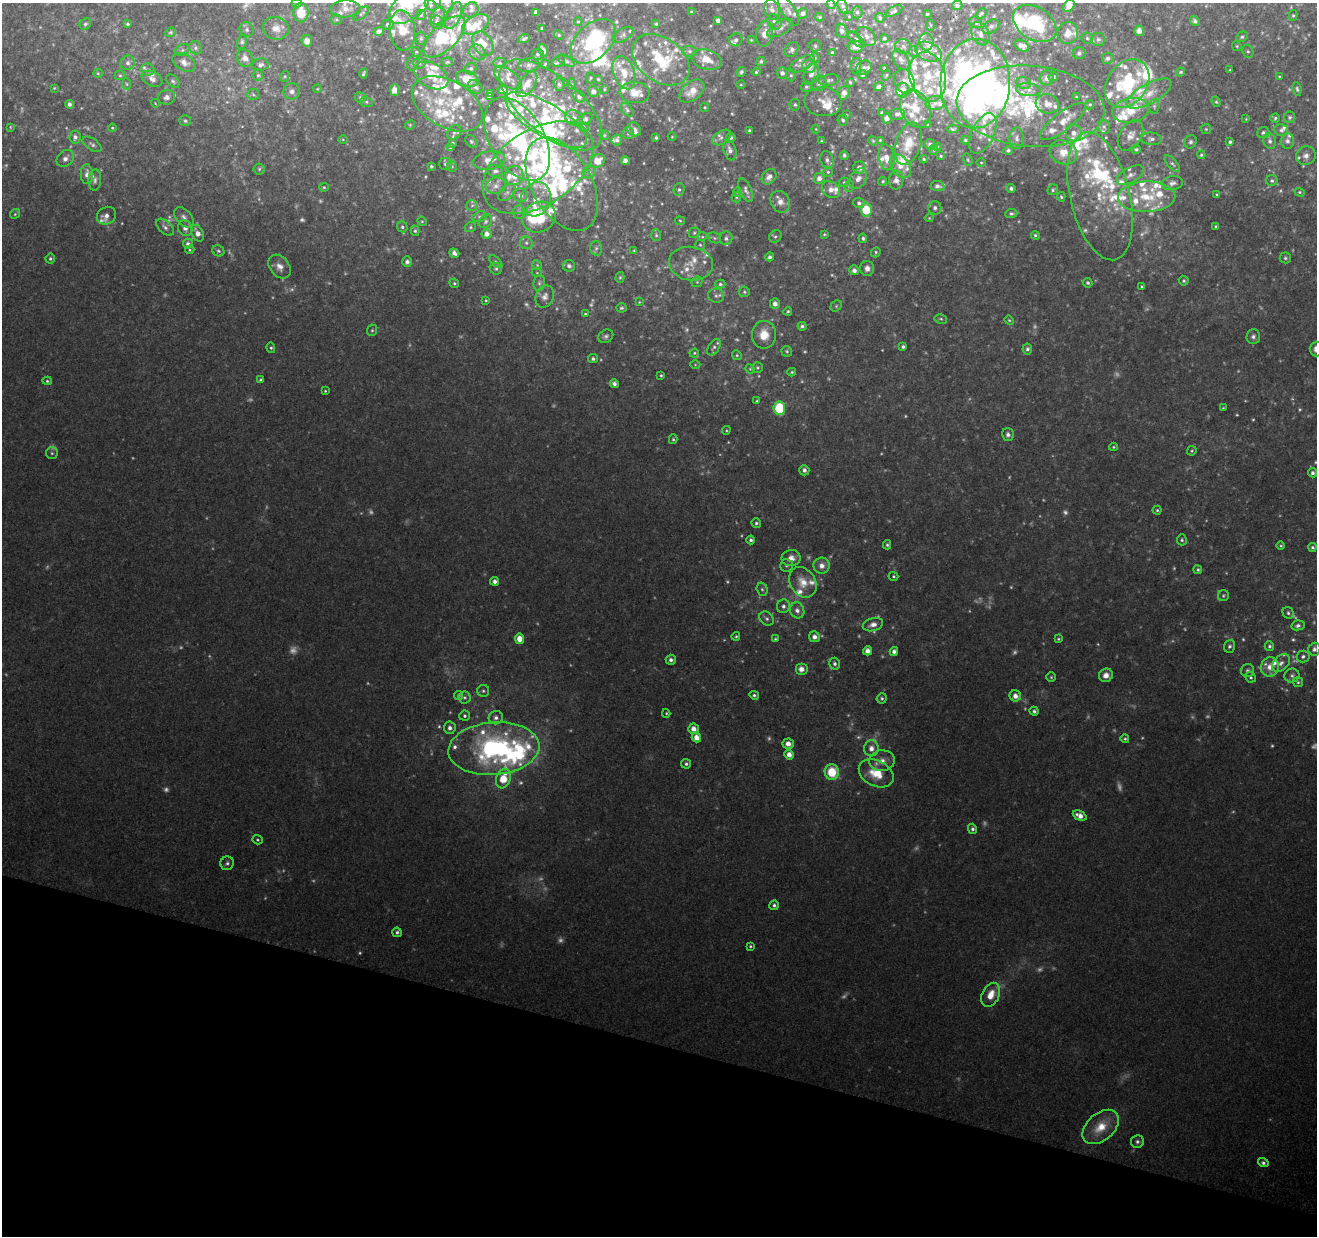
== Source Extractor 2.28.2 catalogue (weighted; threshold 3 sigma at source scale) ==
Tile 15 of 4 x 4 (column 3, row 4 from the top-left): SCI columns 2631-3945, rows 219-1452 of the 5268 x 5437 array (HDU 1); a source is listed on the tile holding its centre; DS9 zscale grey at full resolution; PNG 1319 x 1238 px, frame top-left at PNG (2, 3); each listed source drawn as its Kron ellipse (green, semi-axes under 4 px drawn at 4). Shown black and unused: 16% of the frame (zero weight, under 2 of 3 exposures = <1% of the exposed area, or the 3 px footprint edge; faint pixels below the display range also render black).
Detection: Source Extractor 2.28.2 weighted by HDU 2 'WHT'; one run over the whole footprint, this tile lists its part. Background 0.249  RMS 0.013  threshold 0.0578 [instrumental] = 3 sigma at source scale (4.5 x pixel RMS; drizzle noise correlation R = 1.50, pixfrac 1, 0.0396/0.0396 arcsec/px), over >= 5 px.
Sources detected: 820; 113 too faint to see at this stretch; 5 inside a brighter object's white glare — neither listed nor drawn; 193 inside a brighter listed object's ellipse — not listed separately; of the other 509, all 500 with FLUX_AUTO >= 1.06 (the completeness limit of this list) listed and drawn (9 fainter detections not listed), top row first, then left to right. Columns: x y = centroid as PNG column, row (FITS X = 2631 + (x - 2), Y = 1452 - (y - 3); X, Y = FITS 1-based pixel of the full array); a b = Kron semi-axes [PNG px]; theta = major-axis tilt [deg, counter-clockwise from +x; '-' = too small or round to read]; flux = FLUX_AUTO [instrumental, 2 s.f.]
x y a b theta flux
297 3 5 4 - 2
447 3 9 6 -81 4.6
410 5 24 13 41 41
431 5 7 4 -38 2.4
831 5 4 3 - 1.1
957 5 5 4 - 3.9
843 6 7 5 -69 3.1
1069 6 7 5 51 16
345 9 15 8 2 9.4
471 10 8 7 - 3.9
772 10 10 7 -75 7.1
789 11 17 6 -59 8.1
894 11 9 4 28 3.5
536 12 4 4 - 5.3
692 12 3 3 - 1.3
857 12 6 5 - 3.2
301 13 9 7 88 24
803 13 5 5 - 5.1
361 14 9 4 41 2.5
927 14 3 3 - 1.6
981 14 6 3 47 2.3
421 15 5 5 - 1.9
1293 15 5 4 - 1.8
438 16 9 6 62 4.4
453 16 14 7 65 8.6
849 16 4 3 - 1.1
820 17 4 4 - 1.4
880 18 5 4 - 2.9
336 19 5 5 - 2
718 20 4 4 - 6.3
1195 21 5 4 - 3
437 22 7 6 - 4.9
578 22 4 4 - 1.6
774 22 8 6 -55 4.3
976 22 7 5 -29 3.8
1035 23 23 16 -33 64
85 24 6 5 - 2.6
127 24 3 3 - 1.9
475 24 14 8 28 17
656 24 3 3 - 1.3
388 25 6 5 - 3.2
931 25 5 3 - 1.5
991 27 9 6 36 4.6
276 28 13 11 -14 13
542 28 3 3 - 1.5
780 28 14 6 30 7.8
247 30 7 6 - 4
402 30 20 12 -84 30
379 31 5 4 - 4.5
842 31 7 5 -66 5.5
1139 31 5 5 - 5.4
170 32 6 4 21 1.8
1068 33 11 10 - 12
765 34 13 8 81 8.2
980 34 12 8 -63 7.8
559 35 5 4 - 1.8
623 35 12 6 32 4.8
867 36 11 7 -45 5.9
445 37 26 12 45 51
1242 37 6 5 - 2.8
421 38 6 5 - 2.5
885 38 4 4 - 2.7
1087 38 5 5 - 2.2
524 39 6 3 23 2.5
856 39 10 5 -44 3.5
1098 39 6 6 - 3.7
736 40 7 6 - 3.1
751 40 4 4 - 1.3
307 41 6 5 - 8.8
593 41 27 17 43 140
242 42 7 5 77 3
926 42 8 7 - 7.2
483 44 13 9 -57 19
815 46 6 5 - 2.6
903 46 8 7 - 4.2
1022 46 8 5 -29 8.5
1237 46 5 4 - 1.7
855 47 8 6 -4 9.2
196 48 7 6 - 3.2
182 50 7 6 - 3.5
543 50 6 4 -64 6.2
792 50 8 6 54 4
690 51 7 5 -3 3.5
1248 51 6 5 - 2.7
416 52 5 4 - 1.6
477 52 8 7 - 5.3
832 52 4 3 - 1.6
914 52 6 3 -72 1.5
929 52 14 9 -22 12
1079 53 6 6 - 4.4
538 54 6 5 - 2.8
245 58 9 7 -56 9.3
815 58 5 5 - 1.8
1108 58 6 5 - 4.3
661 60 32 22 -36 77
707 60 15 10 -15 21
901 60 11 7 -59 5.7
559 61 7 5 34 2.7
566 61 9 5 -32 3.2
761 61 4 4 - 2.7
184 62 13 8 -32 9
447 62 5 4 - 1.9
128 63 7 7 - 4.7
413 63 7 5 73 2.9
419 63 6 5 - 3
500 63 6 5 - 2.5
545 64 4 3 - 1.5
802 64 14 6 28 6.6
260 65 8 6 9 4.5
528 65 10 6 9 5.5
809 66 7 6 - 10
856 66 8 5 89 3
864 68 8 7 - 3.4
884 68 3 3 - 1.6
471 69 6 5 - 3.1
147 70 7 6 - 3.6
1230 70 3 3 - 1.3
741 72 5 4 - 2.7
756 72 4 3 - 1.9
1181 72 4 3 - 1.7
98 73 5 4 - 1.5
363 73 5 3 - 2.1
624 73 17 10 -70 20
782 73 5 5 - 4.8
811 74 11 7 73 7.1
120 75 5 5 - 1.9
258 75 6 5 - 2.5
431 75 18 12 -30 25
791 75 6 5 - 2.4
863 75 4 4 - 2.2
886 75 5 4 - 1.5
285 76 5 3 - 1.4
1279 76 4 3 - 1.2
928 77 25 18 -76 49
1053 77 4 4 - 3.8
508 78 15 8 -37 9.5
591 78 5 3 - 1.5
1046 78 7 6 - 6.4
152 79 11 7 -29 6.2
467 79 11 7 -19 18
598 79 4 3 - 1.6
829 80 10 5 9 4.1
173 81 8 5 -44 2.9
904 81 12 9 -70 11
850 82 4 3 - 2.1
819 83 8 7 - 4.3
1023 83 7 6 - 3.6
127 84 6 4 -87 2
527 84 15 7 55 16
559 84 6 5 - 3.2
572 84 6 4 -88 2
975 84 45 35 87 850
1127 84 26 20 53 98
741 85 5 3 - 1.2
475 87 8 6 -39 3.8
806 87 5 5 - 2.5
878 87 5 3 - 4.1
54 88 3 2 - 1.1
317 89 4 3 - 1.1
604 89 4 3 - 1.4
1297 89 7 4 -80 2.8
395 90 6 4 -90 12
503 90 5 4 - 5.3
903 90 7 6 - 11
1028 90 12 6 -4 7.3
292 91 8 8 - 6.5
593 91 5 5 - 5.5
692 91 14 9 39 19
490 93 4 3 - 1.9
635 93 15 10 -4 14
844 93 7 6 - 10
253 94 6 5 - 2.6
1149 94 25 10 29 21
167 97 8 7 - 6.1
360 97 5 5 - 2.2
489 97 4 4 - 2.8
579 97 6 5 - 4.3
1076 97 4 3 - 1.4
366 102 6 5 - 2.3
823 102 19 14 -6 16
1216 102 5 4 - 1.8
155 103 4 3 - 1.1
935 103 9 7 8 6.6
69 104 4 4 - 4.5
447 104 38 23 -29 54
1047 104 12 9 -16 11
551 105 62 28 -39 120
795 105 6 5 - 2.4
1090 105 5 4 - 1.6
1031 106 74 40 -5 200
1154 106 7 5 84 2.9
705 107 4 4 - 1.8
915 109 20 14 -67 26
627 110 8 5 -45 2.5
1131 110 18 12 10 30
882 112 4 3 - 2
897 114 8 5 10 4.6
846 115 3 2 - 1.3
1290 117 5 5 - 2.9
574 118 9 7 -36 5.4
887 118 5 5 - 9.1
1275 118 4 4 - 2.2
585 119 8 5 27 3.8
1246 119 4 3 - 1.2
546 120 46 16 -31 97
843 120 6 5 - 2.9
185 121 6 5 - 2.7
1063 122 28 9 38 18
927 124 3 2 - 1.2
410 125 5 4 - 1.6
10 127 4 4 - 1.3
583 127 6 4 -22 1.9
1104 127 7 5 -74 3.6
112 128 4 4 - 1.5
634 129 7 6 - 7.3
816 129 4 4 - 1.2
953 129 6 3 6 2.3
1206 129 5 5 - 1.7
749 130 3 3 - 1.7
1281 130 7 6 - 4.2
454 132 8 6 48 3.4
628 133 6 6 - 2.8
983 133 22 11 65 18
1074 133 9 8 - 8.8
1263 133 6 5 - 3.6
604 135 5 4 - 2
1130 135 16 11 58 11
75 137 6 5 - 4.7
672 137 4 4 - 1.2
721 137 10 6 33 4.7
656 138 3 3 - 2.1
731 138 5 4 - 2.7
1017 138 11 7 -88 5.9
517 139 45 27 -60 200
1151 139 10 6 -5 5.3
343 140 5 3 - 1.2
617 140 6 5 - 4.3
880 140 3 3 - 1.5
965 140 4 3 - 2
471 141 7 5 -50 2.1
821 141 4 3 - 1.3
873 141 5 4 - 1.6
1270 141 8 6 -77 4.6
1287 141 8 6 85 5.2
1191 142 7 6 - 3.7
1230 142 4 3 - 2.9
452 143 3 3 - 2.7
92 144 11 5 -34 4
908 144 22 12 72 29
930 144 5 5 - 4.1
937 146 3 3 - 1.3
451 147 4 3 - 2.9
1136 149 5 4 - 2.3
730 150 10 6 -73 6.6
934 150 5 4 - 1.7
1008 150 5 4 - 2.9
1063 152 14 11 -25 25
844 155 4 4 - 3.3
1201 155 4 3 - 1.8
941 156 3 3 - 1.6
1306 156 10 9 - 7.5
886 157 13 8 -80 12
65 159 9 7 43 6.9
924 159 4 3 - 1.6
489 160 16 9 11 12
827 160 9 6 -75 5.1
968 160 6 4 -71 1.8
597 161 7 6 - 22
625 161 4 4 - 6.9
981 163 4 3 - 1.2
445 164 6 6 - 3
1172 164 10 4 -49 3.7
431 166 3 3 - 2.3
452 166 6 4 -69 2
900 166 13 9 -52 14
538 168 61 38 34 210
859 168 6 6 - 9.6
259 169 5 5 - 2.3
495 171 8 5 -11 3.9
589 172 7 5 40 4
828 172 4 4 - 2
87 174 10 6 -86 8.4
1130 175 15 7 28 9
514 176 10 9 - 15
769 177 8 6 49 7.8
819 178 5 5 - 6.9
858 179 11 7 56 10
95 180 10 6 86 4.7
896 180 9 7 87 8.4
883 181 4 4 - 2
1272 181 5 5 - 2.7
844 182 5 5 - 1.7
1172 183 11 7 11 5.6
562 184 51 30 -61 150
496 186 10 8 16 8.4
849 186 5 5 - 2.2
937 186 7 5 -6 5.8
324 187 5 4 - 1.8
1011 188 4 4 - 3.5
679 189 6 5 - 3.2
746 190 12 6 -68 4.9
831 190 10 7 -35 10
1053 190 5 5 - 2.6
737 192 4 4 - 1.7
1300 192 5 4 - 1.9
507 193 10 6 44 5.1
1217 194 3 3 - 1.4
520 195 7 6 - 6.1
1100 196 65 30 -77 110
736 197 5 4 - 1.8
1061 197 5 4 - 2.1
1147 197 28 15 1 49
536 199 17 14 66 24
780 202 11 9 -62 10
859 203 5 5 - 3.5
472 205 6 5 - 2.9
935 208 6 6 - 4
866 210 7 6 - 40
519 212 7 6 - 3.2
1011 213 6 4 5 3.1
15 214 5 4 - 1.8
106 216 10 8 32 7.7
184 217 12 7 -50 6.2
479 217 7 5 20 2.7
539 217 17 15 29 58
929 218 4 4 - 1.4
422 221 5 4 - 1.6
486 221 7 5 48 3.2
680 221 5 4 - 1.6
1216 226 4 3 - 1.5
165 227 10 6 -43 4.7
402 227 5 5 - 2.8
470 227 6 5 - 2.1
185 228 8 7 - 6.2
415 231 5 4 - 2
197 233 9 5 -63 10
694 233 6 5 - 2.2
486 234 5 5 - 7.8
824 234 4 3 - 1.5
656 235 6 5 - 2.3
1035 235 4 4 - 2.3
775 236 7 5 41 2.9
702 237 5 3 - 1.4
714 238 7 5 -22 2.5
726 238 7 6 - 4.4
863 238 5 4 - 2.7
526 243 6 6 - 3.5
188 244 5 5 - 4.1
700 245 5 5 - 2
596 248 7 6 - 3.3
190 250 4 4 - 1.5
634 250 4 3 - 1.3
218 251 6 5 - 2.6
876 252 5 4 - 2
454 253 5 4 - 4.8
770 257 4 4 - 3.4
1285 258 5 5 - 2.7
50 259 5 5 - 2.4
407 262 5 5 - 4.3
496 262 8 4 -43 2.5
691 264 22 16 -8 22
537 265 5 4 - 1.5
279 266 13 9 -50 11
569 266 6 5 - 3.8
867 268 7 7 - 6.8
496 269 6 5 - 2.6
854 270 5 5 - 5.1
537 273 5 3 - 1.3
620 277 5 4 - 1.7
1184 281 5 4 - 2.2
697 282 6 5 - 2
454 283 5 4 - 2.1
539 283 8 5 81 3.2
1088 283 5 4 - 2.7
720 284 5 4 - 2.4
1142 287 3 3 - 1.8
744 292 5 5 - 2.3
716 296 8 7 - 4.2
545 297 11 9 68 7.9
486 300 4 3 - 1.6
639 302 4 4 - 1.2
775 304 5 5 - 6.9
836 306 6 5 - 2.1
621 308 5 5 - 2.2
788 311 4 4 - 1.9
585 314 3 3 - 1.5
941 319 6 4 -12 2.1
1009 320 5 4 - 1.5
802 326 4 4 - 3.3
372 330 6 5 - 2.3
764 335 14 12 -89 21
606 336 8 6 35 3.8
1253 337 7 6 - 4.3
714 347 9 5 57 3.8
903 347 4 3 - 3.1
271 348 5 4 - 2.1
1027 349 5 5 - 3.3
1316 349 7 6 - 10
787 351 5 5 - 2.3
694 353 5 4 - 1.6
737 355 5 4 - 1.7
593 359 5 4 - 3
695 365 5 3 - 1.3
757 368 5 5 - 2
750 369 5 4 - 1.7
792 372 4 3 - 1.8
661 375 3 2 - 1.5
261 380 4 4 - 2.6
47 381 5 4 - 1.9
614 383 5 4 - 4.9
325 391 3 3 - 1.3
757 401 3 3 - 1.3
779 408 6 6 - 94
1223 408 3 3 - 1.2
726 430 4 4 - 1.4
1008 435 6 6 - 4.4
673 439 5 4 - 2
1113 447 4 3 - 1.5
1192 451 5 4 - 1.7
52 453 6 6 - 2.6
804 470 5 5 - 5
1312 473 4 4 - 3.5
1157 510 4 4 - 1.8
756 523 5 4 - 2.5
751 540 4 4 - 3.1
1182 540 5 5 - 2.5
887 545 4 3 - 2.3
1281 546 4 4 - 1.7
1312 547 4 4 - 2.6
791 558 9 8 - 11
786 565 6 6 - 3.3
822 566 8 8 - 9.8
1198 570 4 4 - 2.2
894 576 5 4 - 1.9
495 581 4 4 - 5.4
803 582 16 12 -57 21
762 589 7 5 -73 2.8
1223 596 5 5 - 2.2
783 606 7 6 - 4.4
797 610 8 7 - 7
1288 613 6 5 - 2.8
767 619 8 6 -43 3.6
873 625 10 6 17 8.6
1298 625 7 5 10 4
736 636 4 4 - 1.9
814 637 5 5 - 6.7
519 639 5 4 - 15
775 639 3 3 - 1.6
1058 639 4 3 - 1.6
1229 646 6 5 - 3.3
1269 646 5 4 - 2.6
1314 649 6 6 - 4.9
868 651 4 4 - 8.1
894 651 4 4 - 5.5
1303 656 6 6 - 3.6
671 660 5 5 - 4.6
1281 663 10 7 45 6.5
835 664 6 5 - 3.8
1270 667 10 9 - 14
801 669 6 6 - 9
1247 671 6 6 - 3.8
1106 675 7 6 - 9.5
1292 676 7 7 - 3.9
1051 677 5 5 - 1.9
1250 677 5 5 - 2.7
1298 682 5 5 - 2.2
483 691 6 6 - 2.9
754 695 5 4 - 2.7
458 696 4 4 - 2.3
1015 696 5 5 - 9.2
464 697 6 6 - 3.1
882 698 5 5 - 2.5
1034 711 5 4 - 3.2
666 713 4 3 - 1.6
465 716 5 5 - 2.7
496 718 7 6 - 5.5
450 728 6 6 - 5.5
693 729 5 5 - 9.3
696 737 5 4 - 12
1125 739 4 4 - 2.2
788 744 6 5 - 8.7
871 748 8 7 - 8.8
494 749 45 26 4 350
789 754 5 4 - 9.2
882 761 13 10 7 12
686 764 5 5 - 3
832 772 8 7 - 40
876 773 18 13 -27 33
503 778 10 7 71 35
1080 816 7 4 -25 10
972 829 5 4 - 3.2
257 840 5 4 - 1.9
227 863 7 6 - 3.7
774 905 5 4 - 3.1
397 932 5 4 - 3.1
750 946 4 3 - 1.8
991 995 13 8 64 20
1101 1127 21 13 41 29
1137 1142 6 6 - 3.9
1263 1163 5 4 - 3.5
Isophote crosses this tile's border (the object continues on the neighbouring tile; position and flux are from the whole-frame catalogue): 6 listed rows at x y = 297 3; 447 3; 410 5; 1069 6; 402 30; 1316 349